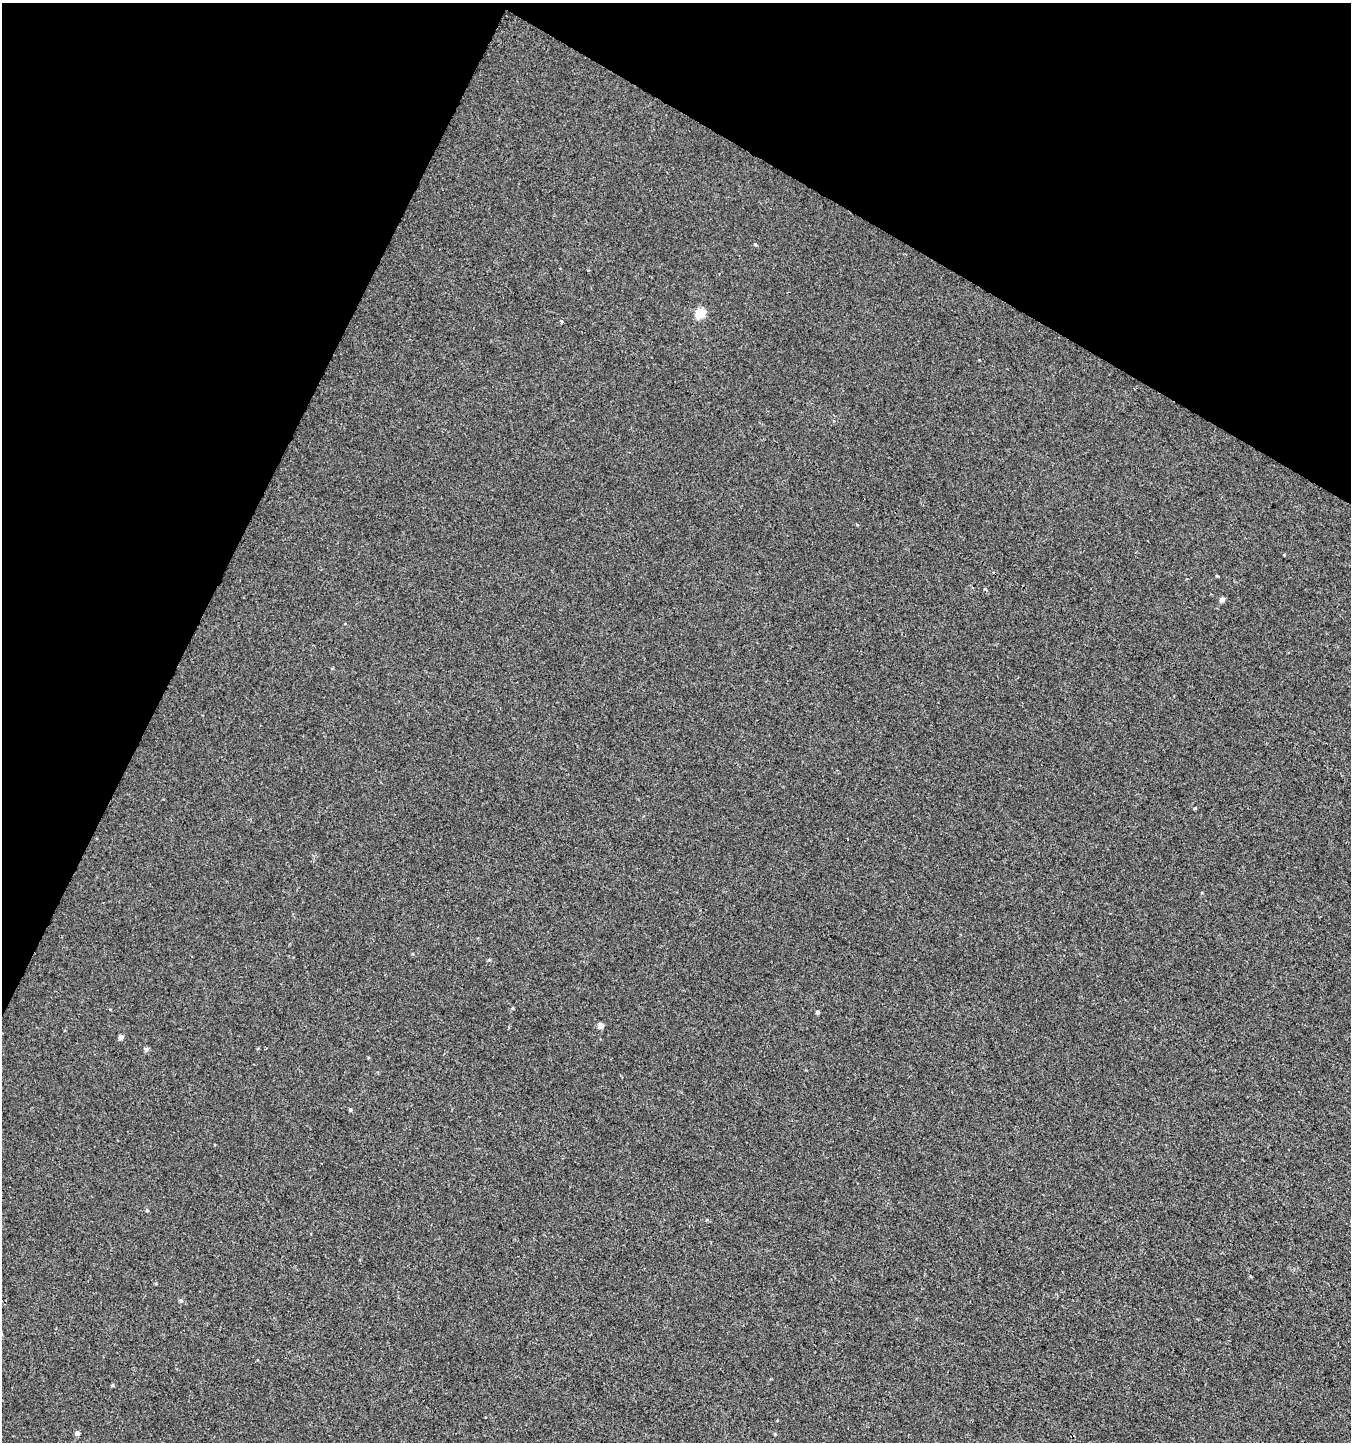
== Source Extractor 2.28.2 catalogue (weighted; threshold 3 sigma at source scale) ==
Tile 2 of 4 x 4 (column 2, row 1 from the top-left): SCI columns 1554-2902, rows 4333-5772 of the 5868 x 5772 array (HDU 1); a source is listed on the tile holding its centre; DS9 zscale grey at full resolution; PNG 1353 x 1444 px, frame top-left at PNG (2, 3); no overlay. Shown black and unused: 24% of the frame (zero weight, under 2 of 3 exposures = <1% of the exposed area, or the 3 px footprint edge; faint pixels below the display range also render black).
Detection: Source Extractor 2.28.2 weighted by HDU 2 'WHT'; one run over the whole footprint, this tile lists its part. Background 0.0011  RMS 0.0056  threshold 0.0253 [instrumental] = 3 sigma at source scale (4.5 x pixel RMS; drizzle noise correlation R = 1.50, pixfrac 1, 0.0396/0.0396 arcsec/px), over >= 5 px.
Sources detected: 12; all 12 listed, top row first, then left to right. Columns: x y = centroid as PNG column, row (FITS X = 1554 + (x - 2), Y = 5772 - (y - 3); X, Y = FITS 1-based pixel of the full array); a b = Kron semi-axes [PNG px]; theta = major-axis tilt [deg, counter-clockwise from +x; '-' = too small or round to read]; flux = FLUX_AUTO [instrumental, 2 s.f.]
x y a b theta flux
755 244 4 4 - 0.61
700 313 6 5 - 33
561 321 3 3 - 4.6
985 589 5 3 - 0.56
1222 600 5 5 - 1.9
489 960 6 4 0 0.59
818 1012 4 4 - 1.3
600 1026 5 5 - 3.6
121 1037 5 5 - 2.1
350 1110 5 4 - 0.67
147 1210 5 4 - 0.61
77 1433 5 5 - 1.6
Unlisted compact peaks at least as high as the median listed source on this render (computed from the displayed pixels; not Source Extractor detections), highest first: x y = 1195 808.